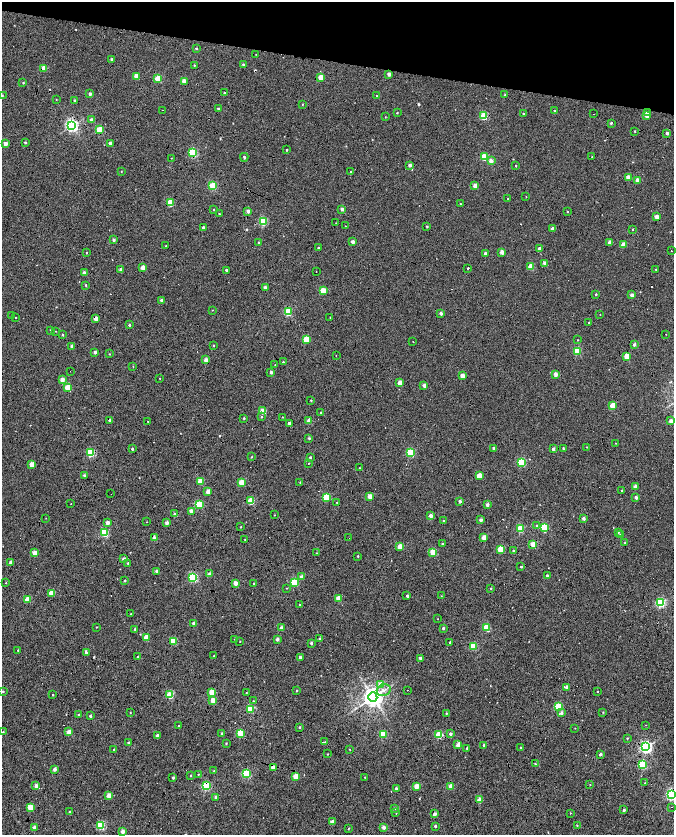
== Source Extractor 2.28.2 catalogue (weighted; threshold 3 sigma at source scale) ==
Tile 2 of 4 x 4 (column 2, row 1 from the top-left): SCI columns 1349-2691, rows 5276-6940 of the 5378 x 7161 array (HDU 1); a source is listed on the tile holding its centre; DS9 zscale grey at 2 x 2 block average (1 PNG px = mean of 2 x 2 image px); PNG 676 x 837 px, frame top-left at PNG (2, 2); each listed source drawn as its Kron ellipse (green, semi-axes under 4 px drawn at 4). Shown black and unused: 12% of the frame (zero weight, under 7 of 14 exposures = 4% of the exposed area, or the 3 px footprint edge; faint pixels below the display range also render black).
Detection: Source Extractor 2.28.2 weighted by HDU 2 'WHT'; one run over the whole footprint, this tile lists its part. Background -0.013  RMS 0.0053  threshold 0.0217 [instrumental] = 3 sigma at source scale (4.09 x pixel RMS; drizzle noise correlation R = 1.36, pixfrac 0.8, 0.0396/0.0396 arcsec/px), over >= 5 px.
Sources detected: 395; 51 cosmic-ray / hot-pixel residue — neither listed nor drawn; the other 344 listed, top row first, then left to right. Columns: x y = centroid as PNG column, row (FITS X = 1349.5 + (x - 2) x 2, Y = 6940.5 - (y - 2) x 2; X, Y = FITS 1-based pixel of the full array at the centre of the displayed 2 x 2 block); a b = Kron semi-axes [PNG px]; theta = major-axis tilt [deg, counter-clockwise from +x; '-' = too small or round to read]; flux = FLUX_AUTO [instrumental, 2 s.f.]
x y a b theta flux
196 48 3 2 - 1.4
256 54 2 2 - 0.37
112 59 2 2 - 2.7
243 64 2 2 - 1.8
194 65 2 2 - 1
44 68 3 2 - 16
389 74 2 2 - 5.6
136 76 3 2 - 15
321 77 3 2 - 21
158 79 3 3 - 36
184 81 3 2 - 14
23 83 3 3 - 1
224 93 2 2 - 1.5
90 94 2 2 - 4.2
2 95 2 2 - 0.61
376 95 2 2 - 0.59
505 95 2 2 - 0.59
56 99 2 2 - 0.57
75 101 2 2 - 2.3
302 104 2 2 - 0.67
218 108 3 2 - 1.3
163 110 2 2 - 0.53
555 111 2 2 - 2.1
397 113 2 2 - 0.76
523 113 2 2 - 1.3
647 113 2 2 - 2.3
594 114 2 2 - 0.58
647 115 3 2 - 12
484 116 3 3 - 60
385 117 2 2 - 0.57
92 120 3 2 - 6.9
611 123 2 2 - 3.1
72 125 4 3 - 260
99 130 3 3 - 46
635 131 2 2 - 1.1
667 133 3 2 - 4
25 142 2 2 - 1.8
5 143 2 2 - 6.9
110 143 2 2 - 6.4
287 150 2 2 - 1.5
193 153 3 3 - 90
244 157 4 2 - 1.6
484 157 3 3 - 44
592 157 2 2 - 0.69
171 158 2 2 - 0.4
491 161 2 2 - 9.3
410 165 2 2 - 5.1
516 166 2 2 - 0.92
351 171 2 2 - 1
121 172 2 2 - 0.47
628 177 3 2 - 12
637 180 2 2 - 9.5
213 186 3 3 - 62
475 186 2 2 - 12
526 197 2 2 - 0.45
508 199 2 2 - 1.3
170 203 3 3 - 44
460 204 2 2 - 0.59
342 209 2 2 - 5.4
214 210 2 2 - 0.73
248 211 3 3 - 4.3
567 212 2 2 - 0.85
219 214 2 2 - 0.8
657 217 2 2 - 11
263 221 3 3 - 84
336 223 2 2 - 0.41
345 226 2 2 - 0.4
427 226 2 2 - 1.2
203 228 2 2 - 5.5
552 228 2 2 - 5.5
632 229 2 2 - 0.82
113 240 2 2 - 3.2
259 242 2 2 - 0.81
352 242 2 2 - 8.6
609 242 2 2 - 9.4
623 245 3 2 - 18
165 246 3 2 - 0.7
318 248 2 2 - 1.6
539 249 2 2 - 6.6
671 251 2 2 - 0.37
502 252 2 2 - 10
86 253 2 2 - 0.86
485 254 2 2 - 6.4
545 263 2 2 - 8.6
531 266 3 2 - 22
143 267 2 2 - 11
468 268 2 2 - 1.5
656 269 3 2 - 0.98
121 270 2 2 - 5.3
226 270 2 2 - 3.2
316 271 2 2 - 0.41
84 273 2 2 - 6.6
86 285 3 2 - 1.1
265 288 2 2 - 5
323 291 3 3 - 33
596 294 2 2 - 1.5
632 295 2 2 - 7.5
161 300 2 2 - 2.3
212 310 2 2 - 0.45
288 312 3 3 - 69
441 313 2 2 - 5.3
600 314 2 2 - 0.43
12 315 2 2 - 0.65
16 317 2 2 - 6.8
330 317 2 2 - 0.77
96 319 3 2 - 9.1
589 323 2 2 - 0.6
129 325 2 2 - 1.7
50 330 2 2 - 0.63
56 331 2 2 - 0.47
666 334 2 2 - 0.46
62 335 2 2 - 1.2
306 339 3 3 - 41
578 340 2 2 - 0.69
413 342 2 2 - 0.74
213 345 3 2 - 0.88
634 345 2 2 - 4.8
72 346 2 2 - 6.1
577 351 3 3 - 49
95 352 3 2 - 4
109 354 2 2 - 0.78
336 355 2 2 - 0.4
627 356 3 2 - 27
206 360 3 2 - 8
283 362 2 2 - 1.2
275 365 2 2 - 0.4
133 366 2 2 - 0.54
70 371 2 2 - 0.35
271 372 2 2 - 3.9
555 374 2 2 - 11
463 376 3 2 - 15
160 378 2 2 - 0.63
62 380 2 2 - 10
400 383 2 2 - 15
424 385 2 2 - 6.2
68 388 3 3 - 35
311 400 2 2 - 0.98
613 406 3 2 - 23
263 411 3 3 - 25
320 412 2 2 - 0.79
261 417 3 2 - 1
283 417 2 2 - 0.5
244 418 2 2 - 1.3
110 420 2 2 - 3.3
148 421 2 2 - 0.47
309 421 2 2 - 13
671 421 2 2 - 11
289 423 2 2 - 4.5
309 438 2 2 - 1.5
616 443 2 2 - 0.58
587 447 2 2 - 0.54
493 448 2 2 - 4.7
563 448 2 2 - 1.2
132 449 2 2 - 1.8
553 449 2 2 - 6
91 453 3 3 - 84
411 453 3 3 - 77
251 457 2 2 - 0.95
310 457 2 2 - 2
521 462 3 3 - 78
308 463 2 2 - 0.62
32 464 3 2 - 18
359 468 2 2 - 0.54
84 475 3 2 - 1.8
479 476 3 2 - 22
200 481 3 2 - 28
242 482 3 3 - 28
300 482 2 2 - 0.93
635 486 2 2 - 8.1
208 491 2 2 - 9.1
622 491 2 2 - 2.3
111 494 2 2 - 1.8
370 496 2 2 - 14
326 497 3 3 - 42
636 497 2 2 - 5.2
251 501 3 3 - 49
460 501 2 2 - 4
337 502 2 2 - 0.65
71 504 2 2 - 0.54
199 504 3 3 - 70
487 505 2 2 - 8.7
191 511 2 2 - 8.7
175 514 2 2 - 6.3
274 515 2 2 - 0.54
431 516 2 2 - 7.5
46 518 2 2 - 0.39
583 518 2 2 - 4.7
443 520 2 2 - 0.97
481 520 2 2 - 5.3
147 522 2 2 - 0.35
107 523 2 2 - 8.9
167 523 2 2 - 6
536 526 3 3 - 1.6
241 527 2 2 - 0.49
544 527 3 3 - 63
520 529 3 3 - 57
618 532 3 2 - 1
105 533 3 3 - 74
620 535 2 2 - 2.2
484 537 2 2 - 17
154 538 2 2 - 9.9
349 538 2 2 - 0.83
245 540 2 2 - 0.47
625 543 3 2 - 0.93
442 544 2 2 - 1.5
533 544 3 2 - 23
400 547 3 2 - 19
500 549 3 3 - 33
513 551 2 2 - 1.7
433 552 3 3 - 37
35 553 2 2 - 15
317 553 3 2 - 0.78
358 556 2 2 - 1
124 559 2 2 - 5.3
11 562 2 2 - 5.4
128 563 2 2 - 1.1
521 567 2 2 - 1.6
157 571 2 2 - 4.2
210 574 2 2 - 9.6
547 576 2 2 - 3.6
301 577 2 2 - 7.9
193 578 3 3 - 120
125 580 2 2 - 1.2
294 582 3 3 - 54
6 583 2 2 - 0.51
235 583 2 2 - 11
253 584 2 2 - 0.79
287 588 2 2 - 0.52
491 588 2 2 - 0.78
52 593 3 3 - 34
407 596 2 2 - 2.8
441 596 2 2 - 0.49
339 598 3 2 - 21
28 600 3 3 - 34
661 603 3 3 - 130
300 604 2 2 - 0.55
131 614 2 2 - 0.45
438 619 2 2 - 0.44
194 623 2 2 - 4.8
96 627 2 2 - 0.61
281 628 2 2 - 10
443 628 2 2 - 2.1
487 628 3 3 - 46
135 629 2 2 - 1.4
146 637 3 2 - 23
235 639 2 2 - 0.49
277 639 2 2 - 4.6
320 639 2 2 - 4.5
173 641 3 3 - 38
240 641 2 2 - 0.61
450 642 2 2 - 2.3
311 643 2 2 - 2.7
473 647 3 3 - 49
18 650 3 2 - 0.93
86 653 3 2 - 3
214 656 2 2 - 0.76
138 657 2 2 - 0.84
300 657 2 2 - 2.9
420 658 2 2 - 4.5
381 684 3 3 - 12
567 687 2 2 - 9.5
384 690 7 5 21 5.4
407 690 2 2 - 2.2
3 691 3 3 - 1.1
297 691 2 2 - 1.6
597 691 2 2 - 0.59
212 692 3 2 - 19
246 693 2 2 - 0.7
53 695 2 2 - 0.73
170 695 3 3 - 56
373 697 4 4 - 880
213 700 3 3 - 23
253 701 2 2 - 0.78
558 706 3 3 - 58
250 709 3 3 - 64
603 712 3 2 - 0.56
130 713 2 2 - 0.61
446 713 2 2 - 1
561 713 3 3 - 4.2
79 715 2 2 - 1.3
90 716 2 2 - 3.1
646 725 2 2 - 0.35
178 726 2 2 - 0.93
300 727 2 2 - 1.7
575 728 2 2 - 0.39
3 732 2 2 - 0.89
69 732 3 2 - 12
222 733 2 2 - 1.5
240 733 3 3 - 46
383 734 3 3 - 51
450 734 2 2 - 3.9
157 735 2 2 - 5.2
439 735 3 3 - 46
627 738 3 2 - 0.69
325 742 2 2 - 0.53
128 743 2 2 - 3.4
226 743 2 2 - 0.94
458 745 2 2 - 11
483 745 2 2 - 1.6
520 747 2 2 - 0.89
646 747 3 3 - 240
467 748 2 2 - 1.9
350 749 2 2 - 0.53
114 750 2 2 - 0.78
328 754 2 2 - 0.75
600 754 2 2 - 4.5
535 764 3 3 - 1
643 765 3 3 - 69
273 767 3 2 - 11
54 769 2 2 - 5.5
214 771 3 2 - 0.74
198 774 2 2 - 0.74
246 774 3 3 - 85
191 776 3 2 - 0.7
296 776 2 2 - 20
365 777 2 2 - 0.52
173 778 2 2 - 2.8
645 783 2 2 - 0.63
590 785 2 2 - 0.52
36 786 2 2 - 8.5
206 786 3 3 - 85
416 786 3 2 - 16
451 787 3 2 - 20
396 789 2 2 - 7.2
671 794 3 3 - 200
109 795 3 2 - 17
216 797 2 2 - 4.8
480 800 2 2 - 20
30 807 3 2 - 23
672 807 2 2 - 0.85
395 808 3 3 - 1.1
624 810 2 2 - 3.3
70 812 3 2 - 2.3
396 813 3 2 - 0.61
570 813 2 2 - 0.49
435 814 2 2 - 8.7
332 822 2 2 - 15
101 825 3 3 - 79
577 825 2 2 - 0.51
435 826 2 2 - 2.3
34 827 2 2 - 8.8
384 827 2 2 - 7.6
348 828 2 2 - 0.66
122 831 2 2 - 11
Overlapping masked pixels (flux is a lower limit): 16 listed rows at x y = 44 68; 99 130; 193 153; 657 217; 502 252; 96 319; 110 420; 154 538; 193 578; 281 628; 69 732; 273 767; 206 786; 671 794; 70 812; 435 814
Isophote crosses this tile's border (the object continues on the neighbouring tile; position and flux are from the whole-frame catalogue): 2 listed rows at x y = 2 95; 671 794
Diffuse or blended objects may show on this block-average render without a row.